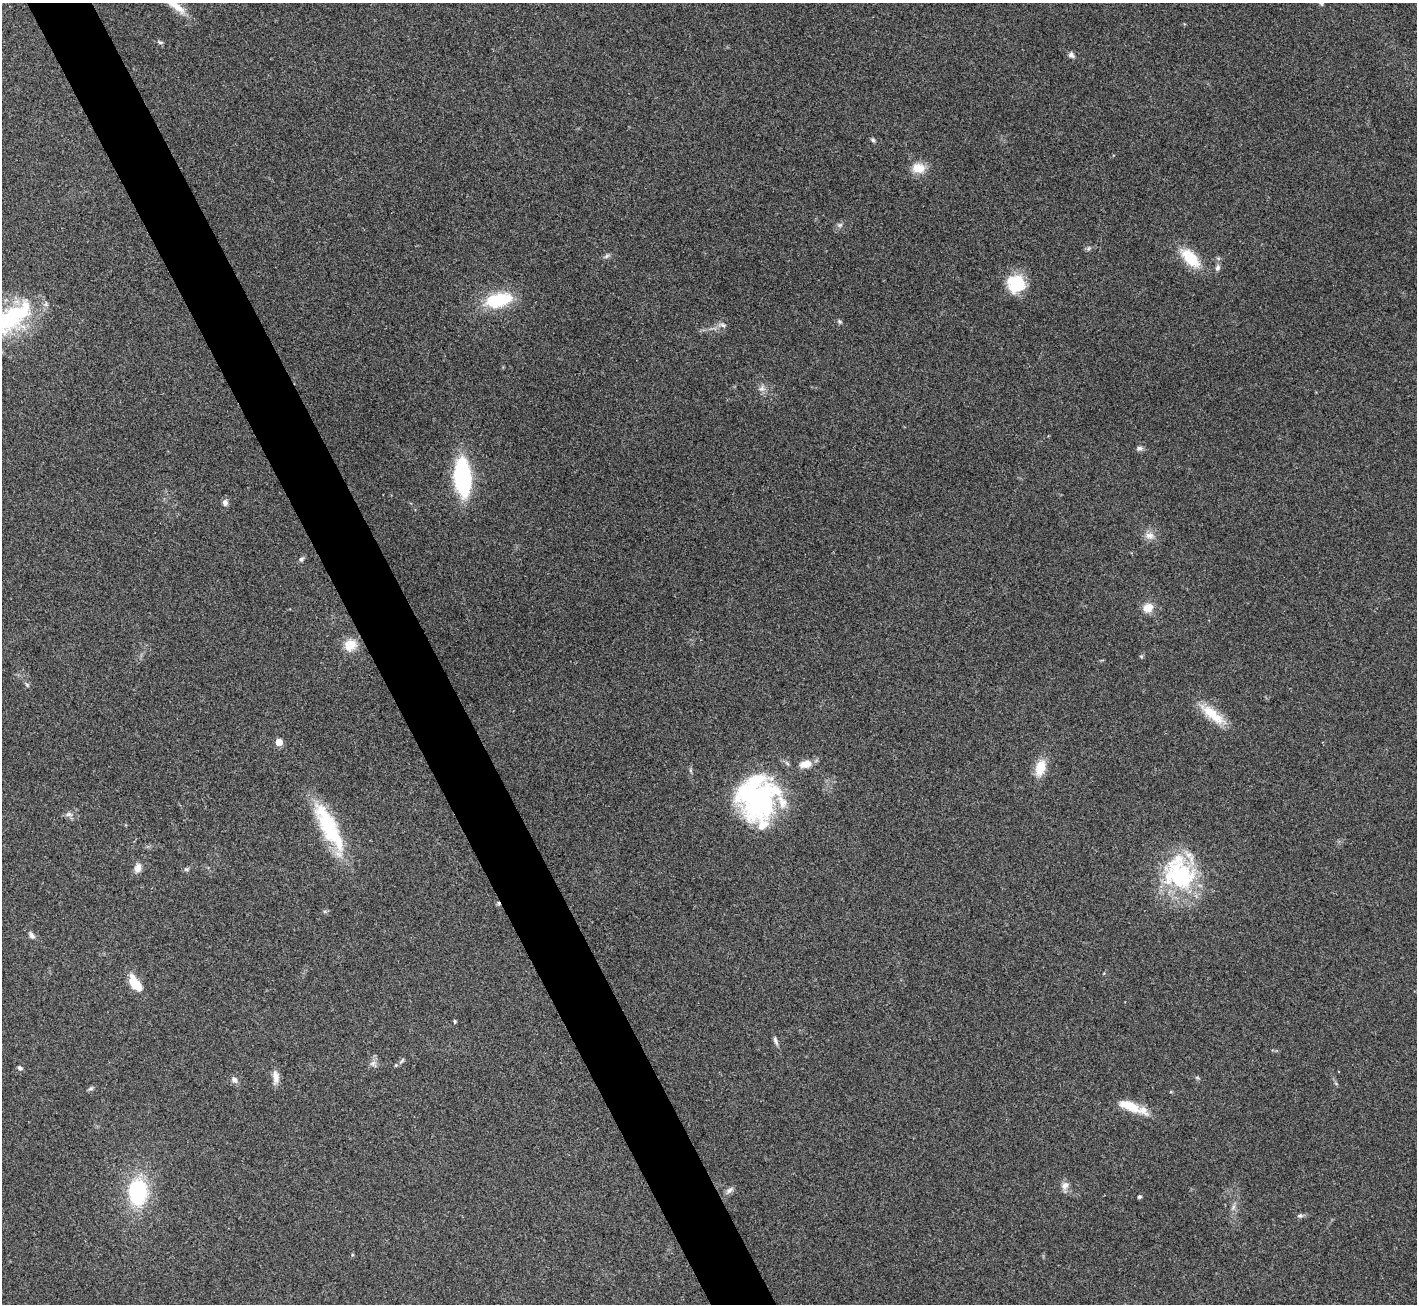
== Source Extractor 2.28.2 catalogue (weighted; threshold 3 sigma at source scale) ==
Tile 11 of 4 x 4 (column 3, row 3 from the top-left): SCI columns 2830-4244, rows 1455-2756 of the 5658 x 5648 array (HDU 1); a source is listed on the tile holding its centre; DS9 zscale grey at full resolution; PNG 1419 x 1306 px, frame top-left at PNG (2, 3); no overlay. Shown black and unused: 5% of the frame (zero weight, under 3 of 4 exposures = <1% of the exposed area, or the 3 px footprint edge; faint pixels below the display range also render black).
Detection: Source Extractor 2.28.2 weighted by HDU 2 'WHT'; one run over the whole footprint, this tile lists its part. Background 0.212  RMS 0.0081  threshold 0.0363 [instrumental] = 3 sigma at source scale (4.5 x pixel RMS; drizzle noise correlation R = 1.50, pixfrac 1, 0.05/0.05 arcsec/px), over >= 5 px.
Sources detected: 57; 1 inside a brighter object's white glare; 1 cosmic-ray / hot-pixel residue — not listed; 3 inside a brighter listed object's ellipse — not listed separately; the other 52 listed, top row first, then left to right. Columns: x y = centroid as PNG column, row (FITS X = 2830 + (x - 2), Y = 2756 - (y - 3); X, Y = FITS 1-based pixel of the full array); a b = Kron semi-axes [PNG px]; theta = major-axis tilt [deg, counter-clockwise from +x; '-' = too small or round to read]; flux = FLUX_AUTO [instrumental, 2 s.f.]
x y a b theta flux
160 42 7 5 -9 1.4
1071 55 8 6 -57 2.5
873 140 6 5 - 1.4
918 168 14 10 -6 13
840 225 8 6 20 2
1088 248 7 3 71 1.2
607 256 8 5 36 1.8
1190 258 27 13 -46 26
1218 268 8 6 71 2.3
1016 284 20 19 - 30
498 300 31 15 12 41
12 317 56 25 36 84
840 322 6 5 - 1.4
723 325 9 5 -17 2.4
761 389 9 7 18 3.2
1140 448 9 6 10 2.3
463 478 21 9 -86 180
225 502 8 7 - 3.2
1149 535 12 8 -1 5.3
301 559 7 5 29 1.9
1148 608 13 11 29 9.5
350 645 16 14 26 13
1141 656 6 4 -19 0.92
27 685 6 4 -46 1.2
1212 714 37 11 -39 21
279 742 5 5 - 18
806 764 16 9 12 9
1040 768 22 13 73 14
757 797 47 44 -85 150
68 814 9 6 2 2.6
329 826 65 18 -62 63
138 868 11 8 74 5.6
186 869 6 4 -18 1.2
1180 876 50 35 -67 87
31 935 11 6 -52 3.1
135 983 15 8 -55 23
455 1021 4 4 - 0.93
775 1041 13 5 -66 2.4
373 1063 9 5 26 2.6
396 1065 5 4 - 0.96
20 1068 6 4 -39 2
276 1077 17 8 -89 6.7
1197 1077 6 4 -20 1.1
234 1080 9 7 -56 3.4
90 1089 8 3 19 1.4
1130 1106 15 10 -34 14
1065 1185 11 9 43 4.5
729 1190 11 6 48 2.8
137 1192 23 16 90 74
1139 1197 5 4 - 1.1
1233 1207 7 4 71 1.9
1300 1216 8 6 14 2
Isophote crosses this tile's border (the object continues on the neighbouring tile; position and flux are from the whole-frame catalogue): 1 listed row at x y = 12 317